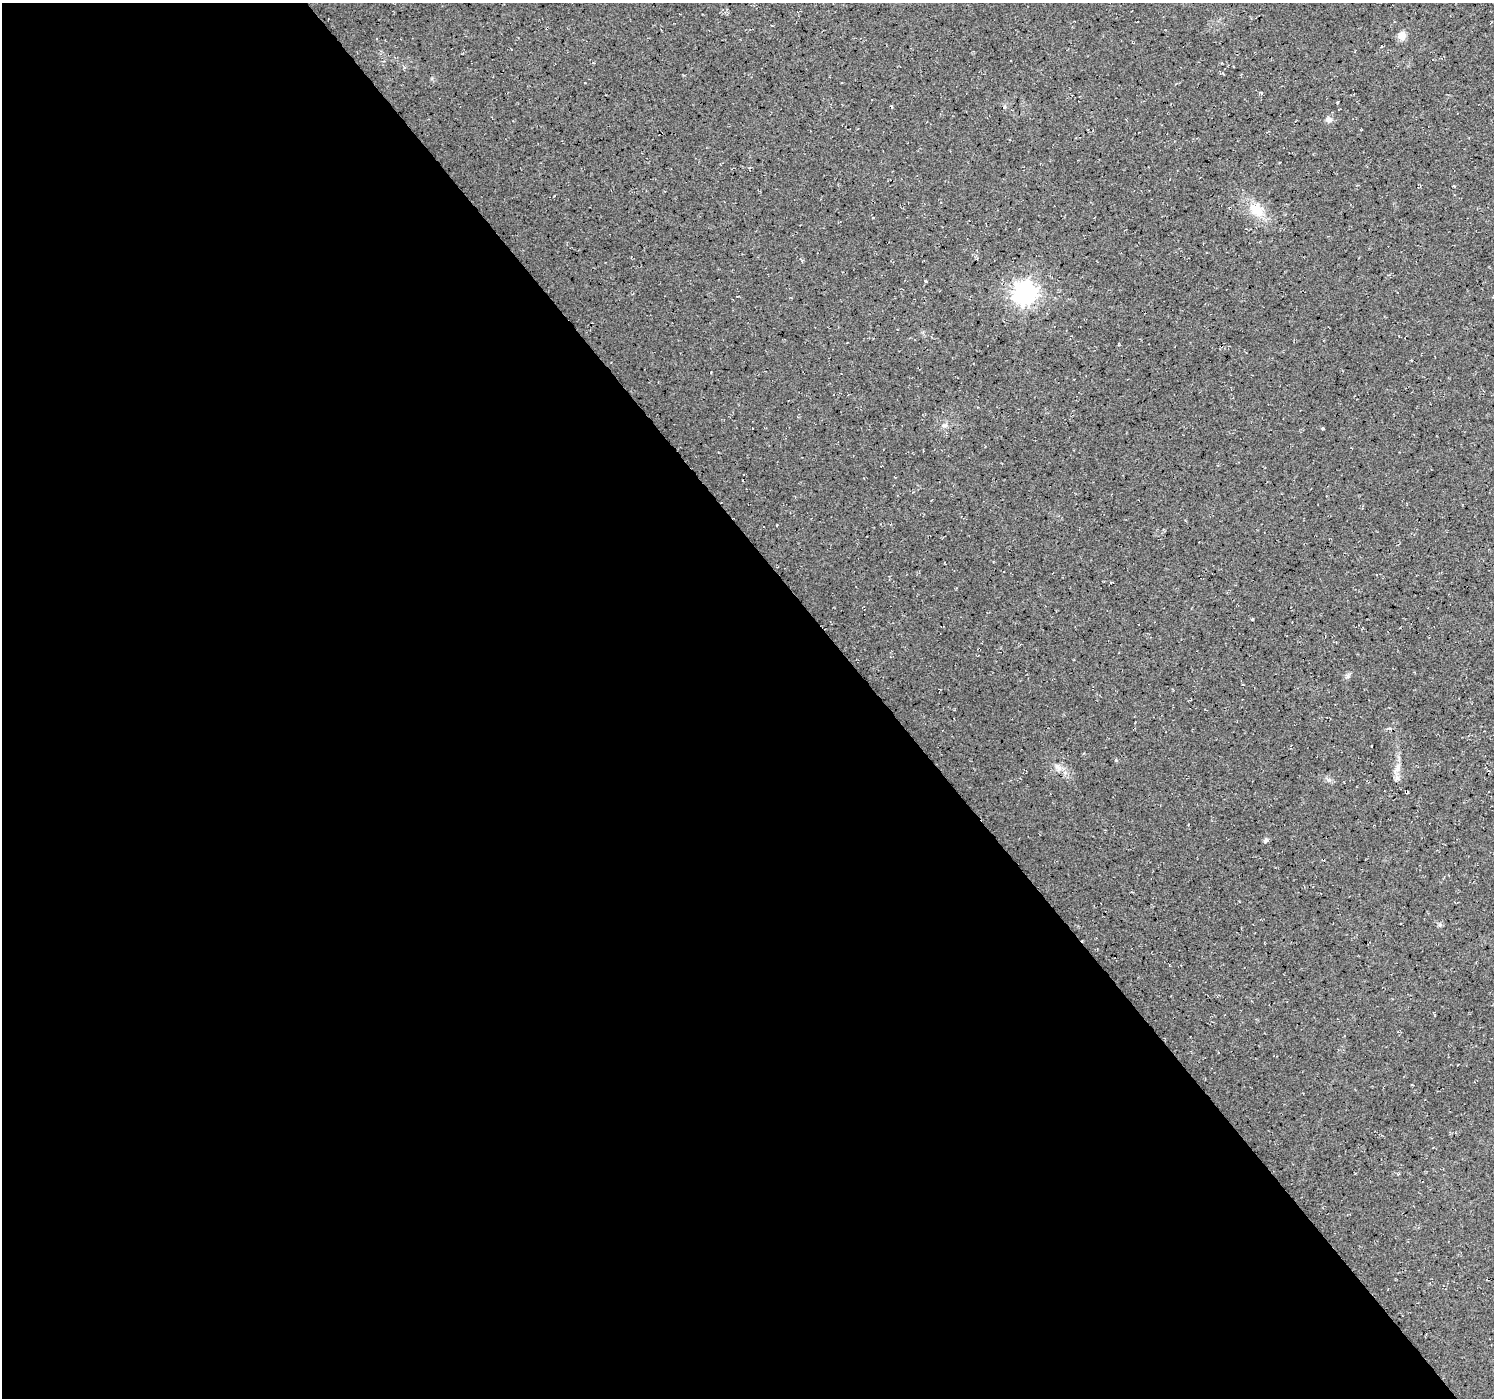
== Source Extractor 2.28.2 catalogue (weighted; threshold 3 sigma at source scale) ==
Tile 9 of 4 x 4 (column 1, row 3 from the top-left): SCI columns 5-1496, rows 1593-2988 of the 5972 x 5912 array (HDU 1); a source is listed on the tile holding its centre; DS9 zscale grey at full resolution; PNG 1496 x 1400 px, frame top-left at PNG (2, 3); no overlay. Shown black and unused: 59% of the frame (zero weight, under 3 of 4 exposures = <1% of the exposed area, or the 3 px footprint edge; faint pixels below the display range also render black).
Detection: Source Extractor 2.28.2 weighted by HDU 2 'WHT'; one run over the whole footprint, this tile lists its part. Background 0.0202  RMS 0.0055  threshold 0.0249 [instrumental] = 3 sigma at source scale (4.5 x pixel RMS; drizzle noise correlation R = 1.50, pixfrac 1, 0.0396/0.0396 arcsec/px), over >= 5 px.
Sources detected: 14; all 14 listed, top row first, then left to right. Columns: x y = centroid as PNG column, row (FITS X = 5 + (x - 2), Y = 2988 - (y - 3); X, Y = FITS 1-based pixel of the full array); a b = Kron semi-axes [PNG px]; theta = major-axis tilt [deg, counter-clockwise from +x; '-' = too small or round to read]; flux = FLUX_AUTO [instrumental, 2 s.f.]
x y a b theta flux
1402 36 9 9 - 4.3
1381 46 3 2 - 0.44
1329 119 8 7 - 2
1257 210 21 17 -48 12
926 281 3 3 - 0.54
1026 293 8 8 - 400
945 425 9 3 -5 1.1
1322 428 4 3 - 0.63
1347 676 7 5 -60 1.1
1116 760 5 4 - 0.6
1058 767 14 6 -45 2.9
1397 769 15 7 60 3.3
1329 780 8 6 -35 1.4
1266 840 7 5 75 1.2
Unlisted compact peaks at least as high as the median listed source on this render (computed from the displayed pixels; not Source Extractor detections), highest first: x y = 1440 925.